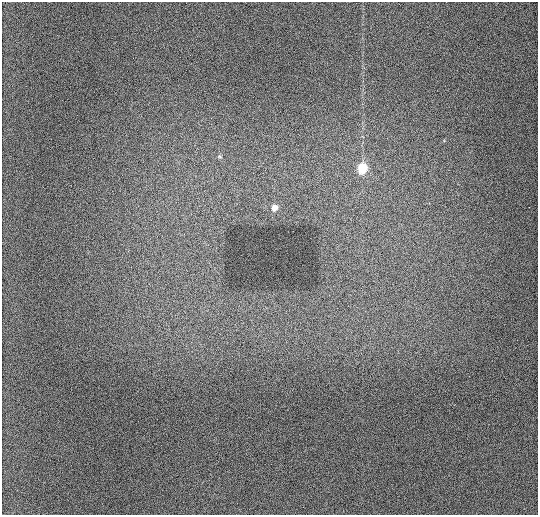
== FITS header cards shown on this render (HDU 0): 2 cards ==
NAXIS1  =                  536 / length of data axis 1
NAXIS2  =                  513 / length of data axis 2

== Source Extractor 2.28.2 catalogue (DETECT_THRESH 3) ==
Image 536 x 513 px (HDU 0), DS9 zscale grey, 1 PNG px = 1 image px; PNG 540 x 517 px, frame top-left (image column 1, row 513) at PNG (2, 2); no overlay
Background 947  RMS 11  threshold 34.4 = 3 sigma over >= 5 px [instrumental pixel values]
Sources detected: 3; all 3 listed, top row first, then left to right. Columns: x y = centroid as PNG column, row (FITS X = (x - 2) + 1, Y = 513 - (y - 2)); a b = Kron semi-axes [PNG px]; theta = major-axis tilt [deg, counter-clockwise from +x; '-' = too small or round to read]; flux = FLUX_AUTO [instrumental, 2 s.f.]
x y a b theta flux
220 156 6 5 - 1200
362 168 7 6 - 32000
274 208 7 7 - 5000